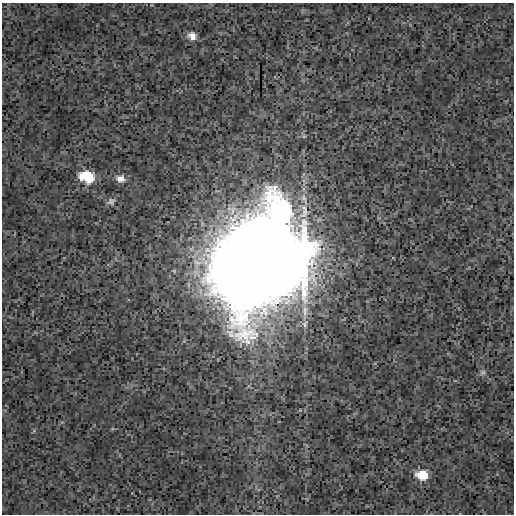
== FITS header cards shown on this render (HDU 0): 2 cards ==
NAXIS1  =                  512
NAXIS2  =                  512

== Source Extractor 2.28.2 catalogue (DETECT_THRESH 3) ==
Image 512 x 512 px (HDU 0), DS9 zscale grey, 1 PNG px = 1 image px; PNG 516 x 516 px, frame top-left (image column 1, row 512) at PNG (2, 3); no overlay
Background 5.85e-04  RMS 0.0037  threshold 0.011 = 3 sigma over >= 5 px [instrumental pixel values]
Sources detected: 7; all 7 listed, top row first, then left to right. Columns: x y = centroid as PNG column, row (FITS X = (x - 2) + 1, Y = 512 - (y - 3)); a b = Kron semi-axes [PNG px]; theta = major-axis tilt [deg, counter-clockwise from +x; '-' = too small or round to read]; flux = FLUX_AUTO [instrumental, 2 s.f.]
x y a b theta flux
192 36 9 8 - 1.8
88 177 12 9 -21 10
120 179 11 9 -14 1.7
111 201 10 8 27 0.86
259 260 45 39 15 8600
483 372 8 6 34 0.64
423 475 10 8 -10 6.6